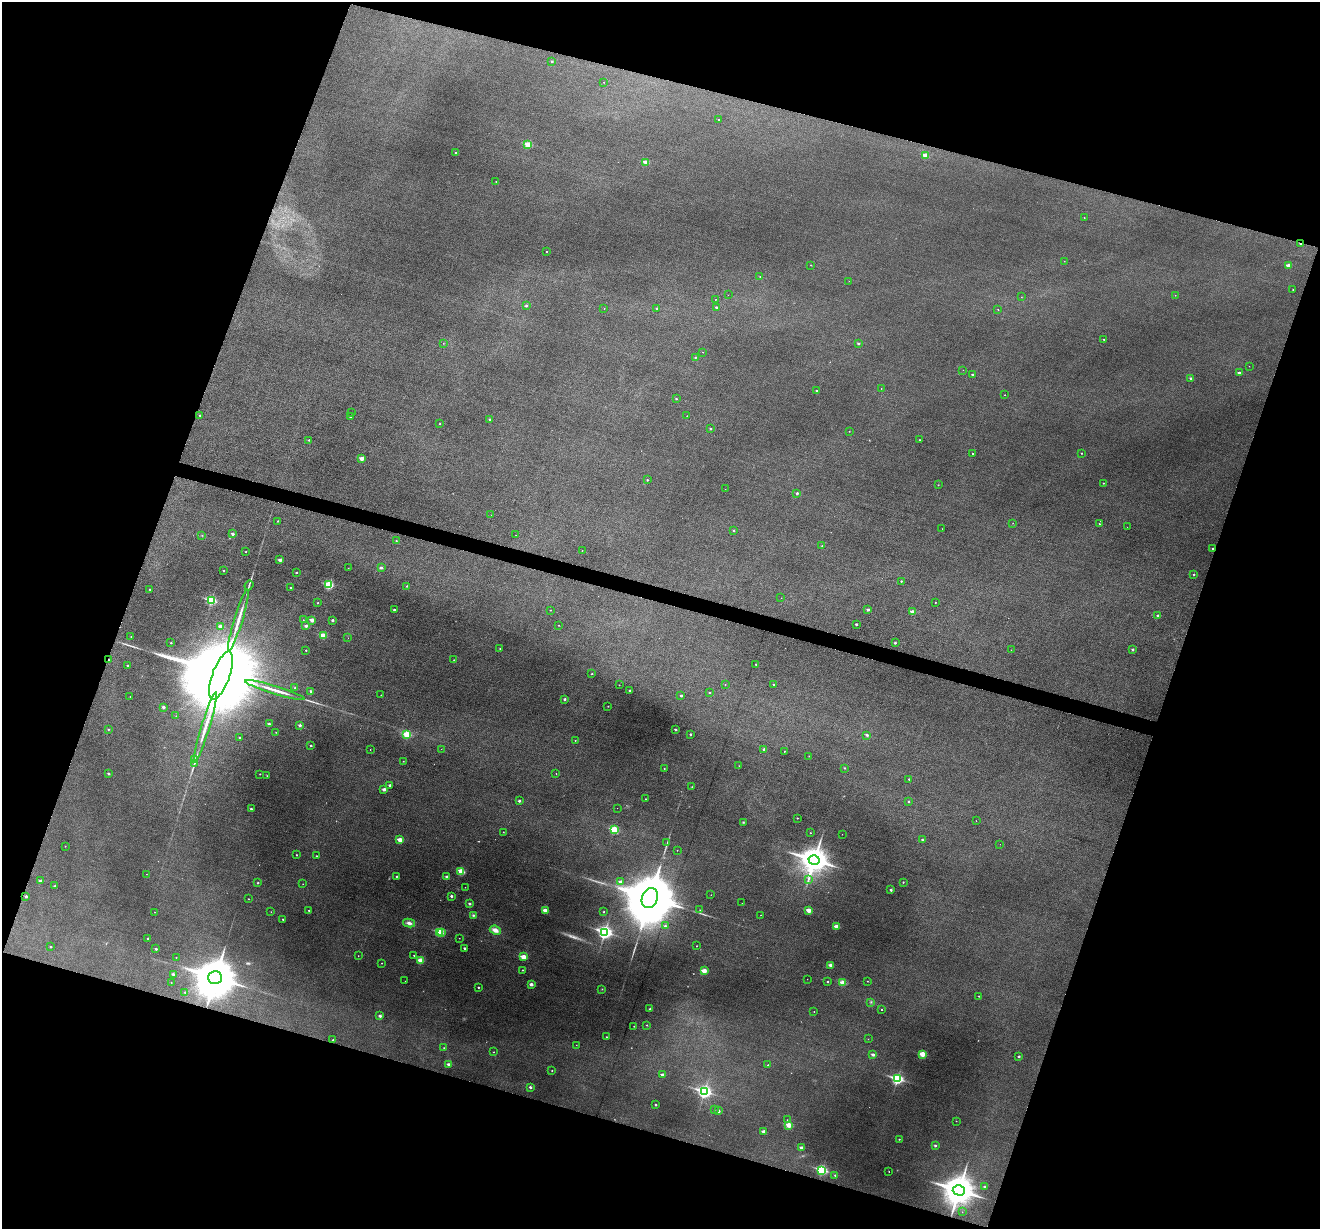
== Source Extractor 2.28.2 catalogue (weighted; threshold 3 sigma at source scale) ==
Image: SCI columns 1-5272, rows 132-5036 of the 5274 x 5295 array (HDU 1 of 3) = the unmasked area's bounding box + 8 px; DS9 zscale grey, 4 x 4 block average (1 PNG px = mean of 4 x 4 image px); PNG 1322 x 1231 px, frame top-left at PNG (2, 2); each listed source drawn as its Kron ellipse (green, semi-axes under 4 px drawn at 4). Shown black and unused: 37% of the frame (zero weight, under 3 of 6 exposures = <1% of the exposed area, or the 3 px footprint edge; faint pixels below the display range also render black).
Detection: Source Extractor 2.28.2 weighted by HDU 2 'WHT'. Background 0.0453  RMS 0.0056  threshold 0.0229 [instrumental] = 3 sigma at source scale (4.09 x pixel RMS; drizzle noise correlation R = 1.36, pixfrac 0.8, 0.05/0.05 arcsec/px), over >= 5 px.
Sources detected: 298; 6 too faint to see at this stretch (4 x 4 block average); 1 inside a brighter object's white glare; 1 cosmic-ray / hot-pixel residue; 1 long thin detection or spike segment (spike, bleed or trail) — neither listed nor drawn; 1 coinciding with a brighter row at this scale — not listed separately; the other 288 listed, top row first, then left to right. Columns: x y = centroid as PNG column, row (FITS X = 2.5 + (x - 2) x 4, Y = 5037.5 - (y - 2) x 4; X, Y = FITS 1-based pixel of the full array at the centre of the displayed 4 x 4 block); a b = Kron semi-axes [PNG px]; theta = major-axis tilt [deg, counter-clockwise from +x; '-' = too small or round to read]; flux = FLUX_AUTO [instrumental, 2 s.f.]
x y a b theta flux
552 61 2 2 - 5.2
604 82 2 2 - 0.76
718 119 2 2 - 1.9
528 144 2 2 - 82
455 152 2 2 - 2.4
925 155 2 2 - 35
645 162 2 2 - 28
496 182 2 2 - 1.4
1084 218 2 2 - 1.1
1300 243 3 2 - 4
547 251 2 2 - 1.5
1064 261 2 2 - 0.94
811 265 2 2 - 1.2
1288 266 2 2 - 26
760 277 2 2 - 1.8
849 281 2 2 - 0.58
1293 290 2 2 - 1.3
728 295 2 2 - 0.5
1175 295 2 2 - 1
1021 297 2 2 - 0.59
716 299 2 2 - 0.81
526 306 2 2 - 5.6
716 307 2 2 - 8.2
604 308 2 2 - 0.79
656 308 2 2 - 2.9
998 309 2 2 - 1.5
1104 339 2 2 - 1.7
443 343 2 2 - 0.93
858 344 2 2 - 6.5
703 352 2 2 - 0.81
695 357 2 2 - 3.1
1249 366 2 2 - 0.65
963 370 2 2 - 0.58
1239 373 2 2 - 7.9
972 375 2 2 - 5
1191 378 2 2 - 9.1
881 388 2 2 - 0.82
816 391 2 2 - 4.7
1005 395 2 2 - 0.94
676 399 2 2 - 3.3
352 412 2 2 - 2.5
200 415 2 2 - 4.5
687 416 2 2 - 1.7
350 417 2 2 - 3.2
490 419 2 2 - 5
440 424 2 2 - 1.7
710 429 2 2 - 4.5
849 431 2 2 - 1.1
309 440 2 2 - 3.2
919 440 2 2 - 1.1
973 453 2 2 - 1.9
1081 453 2 2 - 1.9
362 458 2 2 - 36
647 480 2 2 - 3.1
1103 483 2 2 - 1.8
938 485 2 2 - 1.6
725 489 2 2 - 0.63
797 493 2 2 - 7.2
491 515 2 2 - 0.44
278 521 2 2 - 2.7
1013 523 2 2 - 0.71
1099 524 2 2 - 2.8
1127 527 2 2 - 0.49
942 529 2 2 - 0.74
734 530 2 2 - 4.6
233 534 2 2 - 13
516 535 2 2 - 0.66
202 536 2 2 - 0.77
396 541 2 2 - 2
822 546 2 2 - 2.9
1213 548 2 2 - 5.2
582 550 2 2 - 1
246 552 2 2 - 2.1
280 560 2 2 - 18
348 568 2 2 - 0.68
382 568 2 2 - 6.7
223 571 2 2 - 3.6
296 572 2 2 - 3.6
1194 574 2 2 - 3.7
901 581 2 2 - 3.1
249 585 5 2 - 4.4
329 585 3 2 - 200
407 586 2 2 - 2.8
291 587 2 2 - 3
150 589 2 2 - 1.6
781 598 2 2 - 0.53
211 600 3 2 - 250
935 602 2 2 - 1.4
318 603 2 2 - 2.9
394 610 2 2 - 11
550 610 2 2 - 2.3
868 610 2 2 - 9.1
913 612 2 2 - 39
1158 616 2 2 - 8.8
238 620 32 2 73 36
303 620 2 2 - 1.1
312 620 2 2 - 26
333 620 2 2 - 8.1
856 624 2 2 - 5.2
558 625 2 2 - 0.87
306 626 2 2 - 14
221 627 2 2 - 32
323 636 2 2 - 85
131 637 2 2 - 1.1
348 638 2 2 - 0.48
171 643 2 2 - 3.7
895 643 2 2 - 5.7
500 649 2 2 - 2.7
1132 649 2 2 - 8.1
306 650 2 2 - 3.4
1011 650 2 2 - 0.75
108 660 2 2 - 2.9
454 660 2 2 - 0.85
756 664 2 2 - 2.3
128 666 2 2 - 7.5
592 674 2 2 - 3.1
221 675 25 9 70 150000
725 684 2 2 - 0.98
619 685 2 2 - 1.5
773 685 2 2 - 2.6
295 688 2 2 - 2.2
275 690 31 2 -17 34
629 690 2 2 - 3.9
310 691 2 2 - 5.3
709 693 2 2 - 1.9
381 695 2 2 - 0.74
130 696 2 2 - 1.4
681 696 2 2 - 7.4
565 699 2 2 - 7
608 706 2 2 - 0.96
163 707 2 2 - 12
176 716 2 2 - 0.73
269 724 2 2 - 11
300 725 2 2 - 13
205 727 36 2 73 44
108 729 2 2 - 1.7
675 730 2 2 - 10
276 732 2 2 - 1.1
407 734 2 2 - 140
690 734 2 2 - 6
867 735 2 2 - 11
239 738 2 2 - 3.3
575 740 2 2 - 1.7
311 746 2 2 - 6.7
441 749 2 2 - 0.62
764 749 2 2 - 8.2
370 750 2 2 - 1.1
784 751 2 2 - 1.3
809 756 2 2 - 1.6
194 760 4 3 - 4.9
403 761 2 2 - 0.84
194 763 4 2 - 3.5
739 766 2 2 - 0.65
844 768 2 2 - 2.8
664 769 2 2 - 2
556 773 2 2 - 0.8
108 774 2 2 - 7
260 774 2 2 - 1.9
267 776 2 2 - 1
909 779 2 2 - 3.8
390 785 2 2 - 7.3
692 787 2 2 - 1.3
384 789 2 2 - 22
645 799 2 2 - 1.5
519 801 2 2 - 8.6
909 801 2 2 - 4
617 808 2 2 - 0.34
251 809 2 2 - 6.1
797 818 2 2 - 2.7
976 821 2 2 - 1
743 822 2 2 - 2
614 830 2 2 - 170
503 832 2 2 - 1.1
810 833 2 2 - 1.9
842 834 2 2 - 0.69
400 840 2 2 - 47
922 840 2 2 - 4.8
667 843 3 2 - 1.5
1000 844 2 2 - 0.55
65 846 2 2 - 1
677 850 2 2 - 1.3
296 855 2 2 - 2.3
317 856 2 2 - 2.7
814 860 5 4 - 4800
461 871 2 2 - 60
146 874 2 2 - 0.71
396 876 2 2 - 4.4
447 877 2 2 - 16
808 880 2 2 - 1.6
40 881 2 2 - 12
620 882 2 2 - 16
903 882 2 2 - 2.6
258 883 2 2 - 3.7
303 884 2 2 - 1.1
54 886 3 2 - 2.3
465 887 2 2 - 0.63
891 890 2 2 - 8
711 895 2 2 - 1
26 896 2 2 - 7.9
451 896 2 2 - 9.2
650 898 10 7 68 39000
248 899 2 2 - 1.7
742 903 2 2 - 0.45
469 904 2 2 - 10
309 910 2 2 - 3.3
545 910 2 2 - 37
700 910 2 2 - 0.6
809 910 2 2 - 41
154 912 2 2 - 0.89
271 912 2 2 - 0.72
604 912 2 2 - 3.5
473 915 3 2 - 3.5
761 915 2 2 - 0.8
283 919 2 2 - 4.3
409 923 6 3 -13 9.9
665 926 2 2 - 6.8
836 926 2 2 - 41
495 930 5 4 - 17
439 932 2 2 - 170
605 932 3 3 - 800
441 933 2 2 - 9.6
148 938 2 2 - 4.7
459 938 2 2 - 0.96
696 946 2 2 - 2.3
51 947 2 2 - 4.1
464 948 2 2 - 7.2
156 949 2 2 - 7.3
414 955 2 2 - 1.8
358 956 2 2 - 0.77
176 957 2 2 - 0.77
523 957 2 2 - 60
421 960 2 2 - 66
382 963 2 2 - 1.6
830 965 2 2 - 16
522 970 2 2 - 2.2
704 971 2 2 - 52
173 974 2 2 - 13
215 978 7 6 - 15000
807 979 2 2 - 0.47
405 981 2 2 - 0.56
828 981 2 2 - 3.5
867 981 2 2 - 1.3
171 982 2 2 - 1.3
842 983 2 2 - 65
531 984 2 2 - 20
478 987 2 2 - 4.2
602 989 2 2 - 0.88
185 992 2 2 - 3.6
979 996 2 2 - 1.7
871 1002 2 2 - 1.2
650 1009 2 2 - 5.3
882 1009 2 2 - 2.4
814 1012 2 2 - 1.1
380 1016 2 2 - 13
647 1025 2 2 - 1.9
634 1026 2 2 - 1.9
606 1037 2 2 - 1.5
868 1039 2 2 - 0.54
333 1040 2 2 - 4.4
576 1045 2 2 - 0.9
444 1048 2 2 - 1.5
493 1052 2 2 - 1.4
922 1054 2 2 - 78
873 1055 2 2 - 14
1019 1056 2 2 - 7
448 1064 2 2 - 13
768 1065 2 2 - 2.5
552 1071 2 2 - 2.1
662 1075 2 2 - 18
897 1079 3 2 - 480
530 1087 2 2 - 8.7
704 1092 3 3 - 690
656 1105 2 2 - 4.8
714 1110 2 2 - 0.87
718 1111 2 2 - 10
787 1120 2 2 - 0.88
956 1121 2 2 - 1.1
789 1125 2 2 - 59
764 1132 2 2 - 28
899 1139 2 2 - 2.3
935 1146 2 2 - 7.6
801 1148 2 2 - 19
822 1170 3 2 - 340
889 1172 2 2 - 1.3
835 1175 2 2 - 3.1
984 1187 2 2 - 7.2
959 1190 6 5 - 6500
962 1212 2 2 - 0.39
Overlapping masked pixels (flux is a lower limit): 3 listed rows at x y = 1300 243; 108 660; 215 978
Diffuse or blended objects may show on this block-average render without a row.